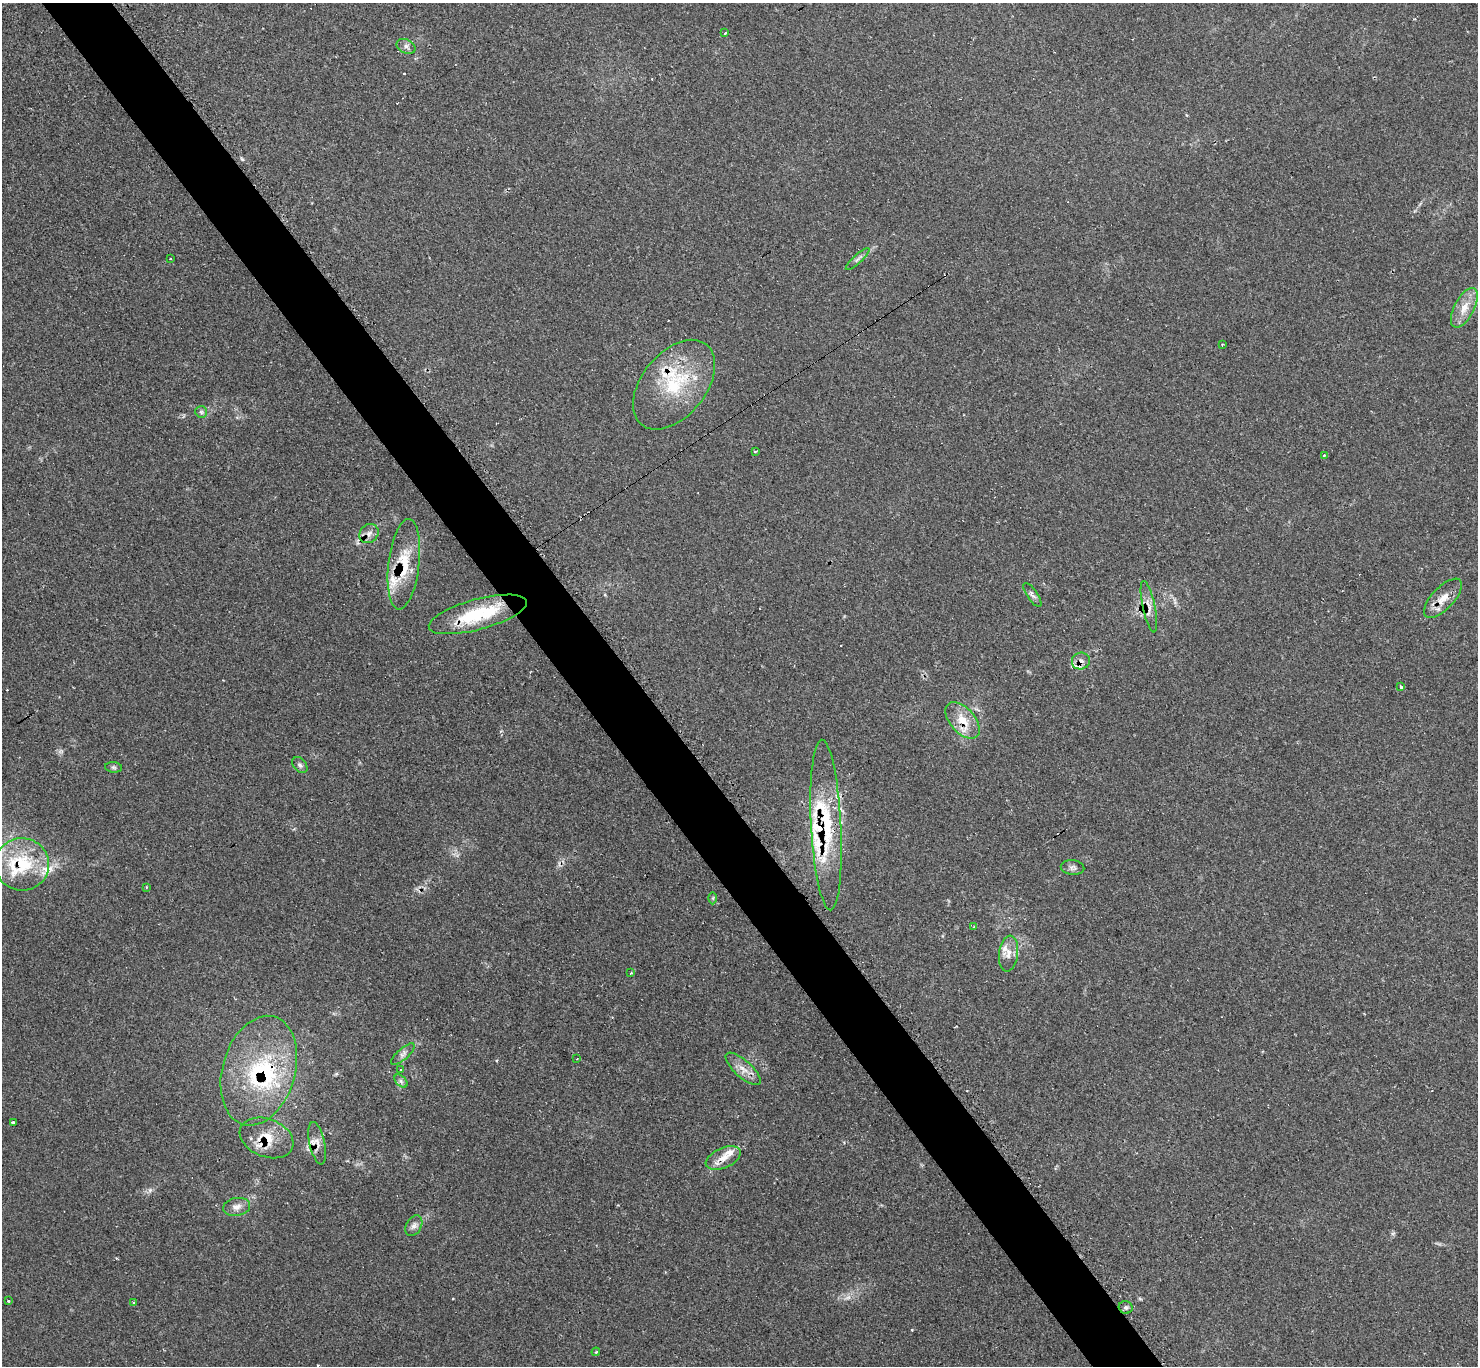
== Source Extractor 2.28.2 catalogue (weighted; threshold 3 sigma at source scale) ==
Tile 11 of 4 x 4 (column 3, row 3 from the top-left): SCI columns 2955-4430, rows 1516-2879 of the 5917 x 5907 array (HDU 1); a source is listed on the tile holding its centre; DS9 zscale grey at full resolution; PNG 1480 x 1368 px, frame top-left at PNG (2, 3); each listed source drawn as its Kron ellipse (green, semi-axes under 4 px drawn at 4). Shown black and unused: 5% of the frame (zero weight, under 2 of 3 exposures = <1% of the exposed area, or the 3 px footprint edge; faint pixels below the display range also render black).
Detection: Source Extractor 2.28.2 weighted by HDU 2 'WHT'; one run over the whole footprint, this tile lists its part. Background 0.0673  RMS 0.0062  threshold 0.0279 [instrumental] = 3 sigma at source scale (4.5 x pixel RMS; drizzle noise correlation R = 1.50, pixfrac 1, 0.05/0.05 arcsec/px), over >= 5 px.
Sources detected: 60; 1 too faint to see at this stretch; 3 cosmic-ray / hot-pixel residue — neither listed nor drawn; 11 inside a brighter listed object's ellipse — not listed separately; the other 45 listed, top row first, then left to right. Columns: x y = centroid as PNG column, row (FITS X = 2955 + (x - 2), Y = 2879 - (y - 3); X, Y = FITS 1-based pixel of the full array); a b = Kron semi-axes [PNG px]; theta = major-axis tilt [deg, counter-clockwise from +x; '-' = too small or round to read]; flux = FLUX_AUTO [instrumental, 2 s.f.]
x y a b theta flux
725 33 3 3 - 1.3
406 46 10 7 -25 2.2
170 259 3 2 - 0.7
858 259 15 3 43 1.8
1464 308 22 10 62 8.5
1222 344 2 2 - 0.43
674 385 51 32 51 47
201 412 6 6 - 1.3
755 451 4 3 - 0.47
1324 455 3 2 - 1.2
369 534 10 8 46 3.2
404 564 45 15 83 23
1032 595 14 5 -55 2
1443 598 25 11 46 8.2
1149 607 26 6 -78 5.1
478 614 50 15 15 37
1081 661 9 8 - 3.6
1401 687 4 3 - 2.2
963 720 22 12 -49 12
300 765 9 6 -50 1.9
113 767 8 5 -7 1.3
826 825 85 15 -87 44
22 864 27 26 - 36
1072 868 12 7 -5 2.4
146 887 3 3 - 0.5
713 898 6 4 89 0.81
974 927 4 2 - 0.47
1008 954 18 9 83 5.6
631 973 3 3 - 1.6
403 1054 15 5 41 2.6
577 1059 3 3 - 0.43
401 1069 3 2 - 0.71
743 1069 22 8 -42 6.3
259 1071 56 36 74 67
401 1081 8 5 -46 1.6
13 1123 4 3 - 1.5
267 1138 28 19 -22 15
317 1143 21 7 -78 5.2
723 1158 18 10 23 7.6
237 1207 14 9 10 4.1
414 1226 11 7 60 2.7
8 1301 3 2 - 0.61
133 1302 3 3 - 0.71
1126 1307 7 6 - 1.4
596 1352 4 3 - 0.67
Overlapping masked pixels (flux is a lower limit): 13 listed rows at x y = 674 385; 404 564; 1443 598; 1149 607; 478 614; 1081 661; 963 720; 826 825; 22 864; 259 1071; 267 1138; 317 1143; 723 1158
Isophote crosses this tile's border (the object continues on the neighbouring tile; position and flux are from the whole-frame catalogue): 1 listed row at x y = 22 864
Unlisted compact peaks at least as high as the median listed source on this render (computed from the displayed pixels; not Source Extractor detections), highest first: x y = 242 159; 150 1190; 912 1330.